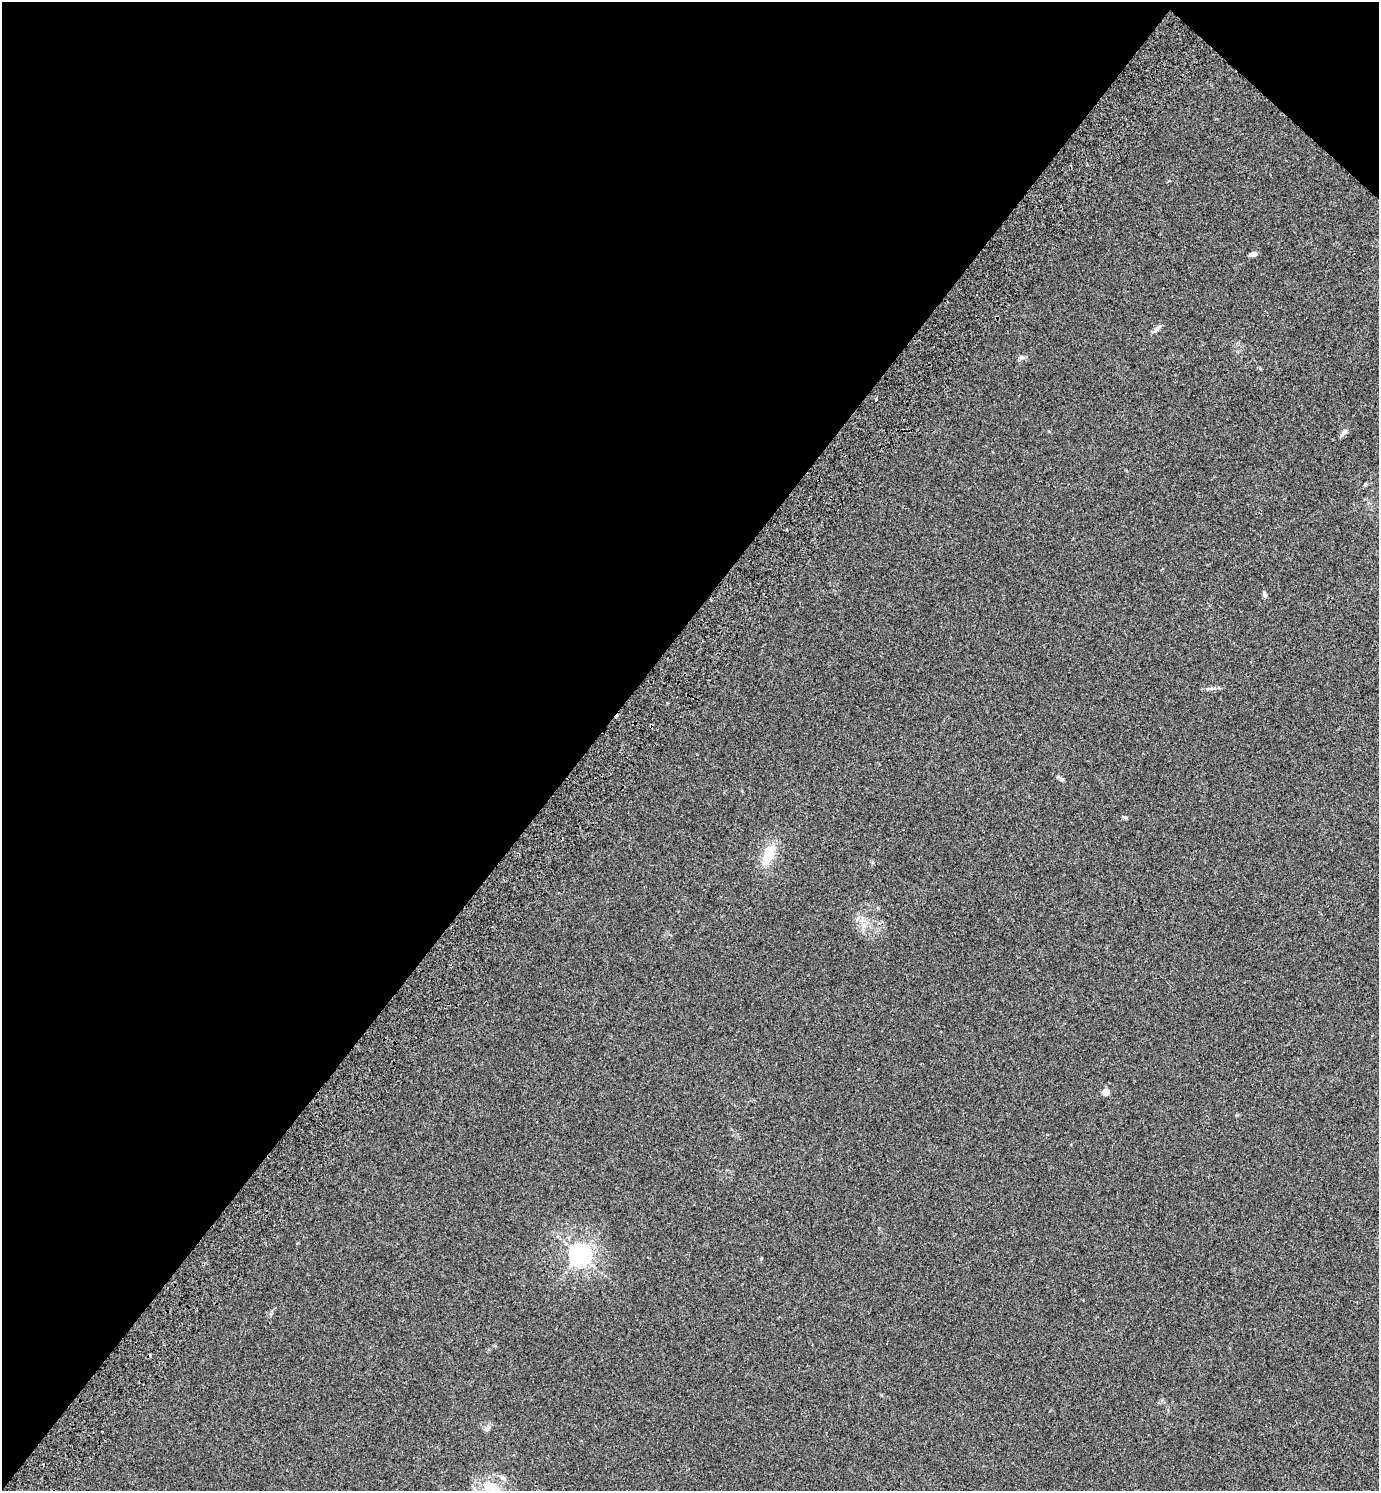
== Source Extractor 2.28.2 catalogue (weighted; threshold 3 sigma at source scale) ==
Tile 2 of 4 x 4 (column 2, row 1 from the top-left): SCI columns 1582-2958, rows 4512-6000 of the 6057 x 6041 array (HDU 1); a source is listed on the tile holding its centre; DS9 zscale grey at full resolution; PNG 1381 x 1493 px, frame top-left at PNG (2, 2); no overlay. Shown black and unused: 44% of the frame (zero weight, under 2 of 3 exposures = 3% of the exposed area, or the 3 px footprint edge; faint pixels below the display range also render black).
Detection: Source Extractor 2.28.2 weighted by HDU 2 'WHT'; one run over the whole footprint, this tile lists its part. Background 0.0259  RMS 0.0068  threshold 0.0307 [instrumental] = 3 sigma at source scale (4.5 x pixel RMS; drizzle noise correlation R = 1.50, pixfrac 1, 0.05/0.05 arcsec/px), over >= 5 px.
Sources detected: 19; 2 cosmic-ray / hot-pixel residue — not listed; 1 inside a brighter listed object's ellipse — not listed separately; the other 16 listed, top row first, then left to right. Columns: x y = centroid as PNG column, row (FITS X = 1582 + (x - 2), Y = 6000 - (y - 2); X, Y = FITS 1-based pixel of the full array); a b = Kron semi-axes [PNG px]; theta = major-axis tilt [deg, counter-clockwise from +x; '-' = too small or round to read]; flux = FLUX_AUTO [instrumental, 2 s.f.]
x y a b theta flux
1253 254 8 5 -1 2.3
1157 329 15 5 47 2.3
1022 357 8 6 12 1.7
876 399 3 2 - 0.74
1344 433 13 5 54 2.2
1365 484 5 4 - 0.84
1264 595 7 5 -64 1.4
1212 688 11 3 15 1.6
1061 779 9 4 -36 1.3
1125 817 6 4 -20 0.97
769 854 23 13 68 15
863 925 7 4 -71 1.9
1106 1092 11 8 52 2.7
580 1255 7 7 - 430
487 1429 6 6 - 1.7
491 1489 38 25 -68 23
Isophote crosses this tile's border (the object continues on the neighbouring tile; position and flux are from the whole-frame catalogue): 1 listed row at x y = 491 1489